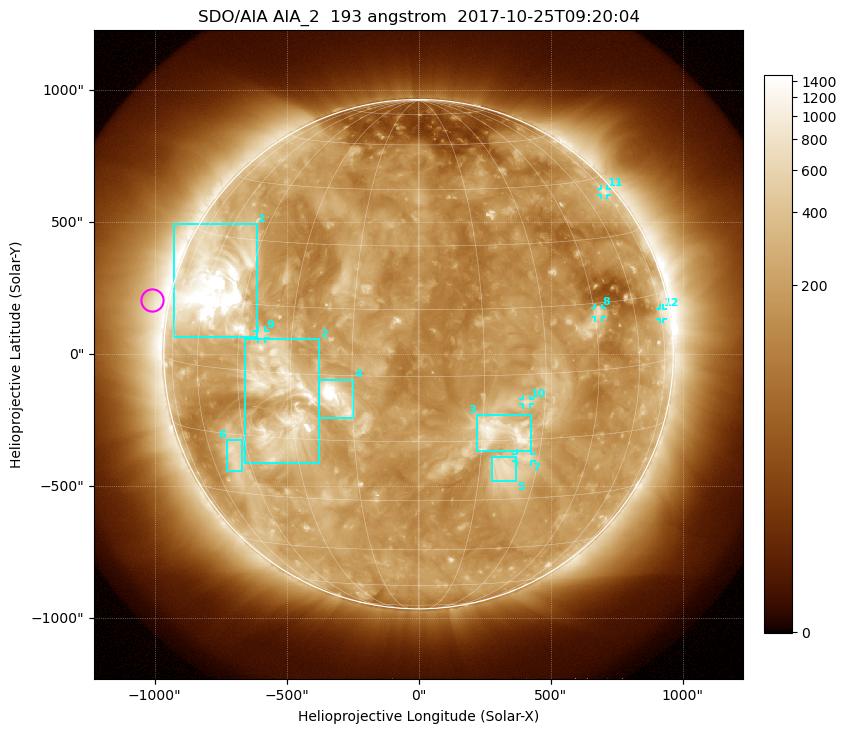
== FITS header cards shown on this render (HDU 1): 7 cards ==
TELESCOP= 'SDO/AIA'
INSTRUME= 'AIA_2'
WAVELNTH=                  193
WAVEUNIT= 'angstrom'
DATE-OBS= '2017-10-25T09:20:04.84'
CTYPE1  = 'HPLN-TAN'
CTYPE2  = 'HPLT-TAN'

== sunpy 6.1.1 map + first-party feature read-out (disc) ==
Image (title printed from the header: SDO/AIA AIA_2  193 angstrom  2017-10-25T09:20:04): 1024 x 1024 px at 2.4 arcsec/px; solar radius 965 arcsec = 402 px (full disc in frame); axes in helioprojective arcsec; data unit not stated in the header (colour bar unlabelled)
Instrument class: DISC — disc imager (sunpy class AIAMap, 193 A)
Bright regions (active regions / flare kernels): reference = the median radial profile (limb darkening/brightening removed); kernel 9 px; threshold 5 sigma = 367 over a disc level ~183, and >= 1.15x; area >= 12 px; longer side >= 10 px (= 24 arcsec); searched inside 0.97 R_sun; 12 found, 12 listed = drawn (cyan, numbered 1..; 6 of them under ~33 arcsec drawn as corner ticks so the feature stays visible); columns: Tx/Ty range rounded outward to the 5 arcsec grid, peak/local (2 s.f.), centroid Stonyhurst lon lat
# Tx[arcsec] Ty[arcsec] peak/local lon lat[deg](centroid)
1 -930..-610 65..495 17 -57 +18
2 -660..-375 -415..60 6.5 -33 -6
3 220..430 -370..-230 5.9 +19 -13
4 -380..-245 -240..-95 11 -19 -5
5 275..370 -480..-385 4.1 +21 -22
6 -730..-670 -445..-325 4.2 -50 -20
7 370..430 -405..-375 3.6 +26 -19
8 670..695 140..175 4.3 +46 +13
9 -610..-580 60..90 3.4 -38 +8
10 395..425 -190..-170 3.3 +25 -6
11 690..715 600..630 3.3 +74 +41
12 915..930 135..175 3.1 +76 +11
Off-limb structures (1.02-1.3 R_sun): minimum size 162 px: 5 found; the strongest spans PA ~40..115 deg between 1.02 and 1.3 R_sun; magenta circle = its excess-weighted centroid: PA ~80 deg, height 1.07 R_sun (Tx ~-1010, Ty ~205 arcsec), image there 2.7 x the reference